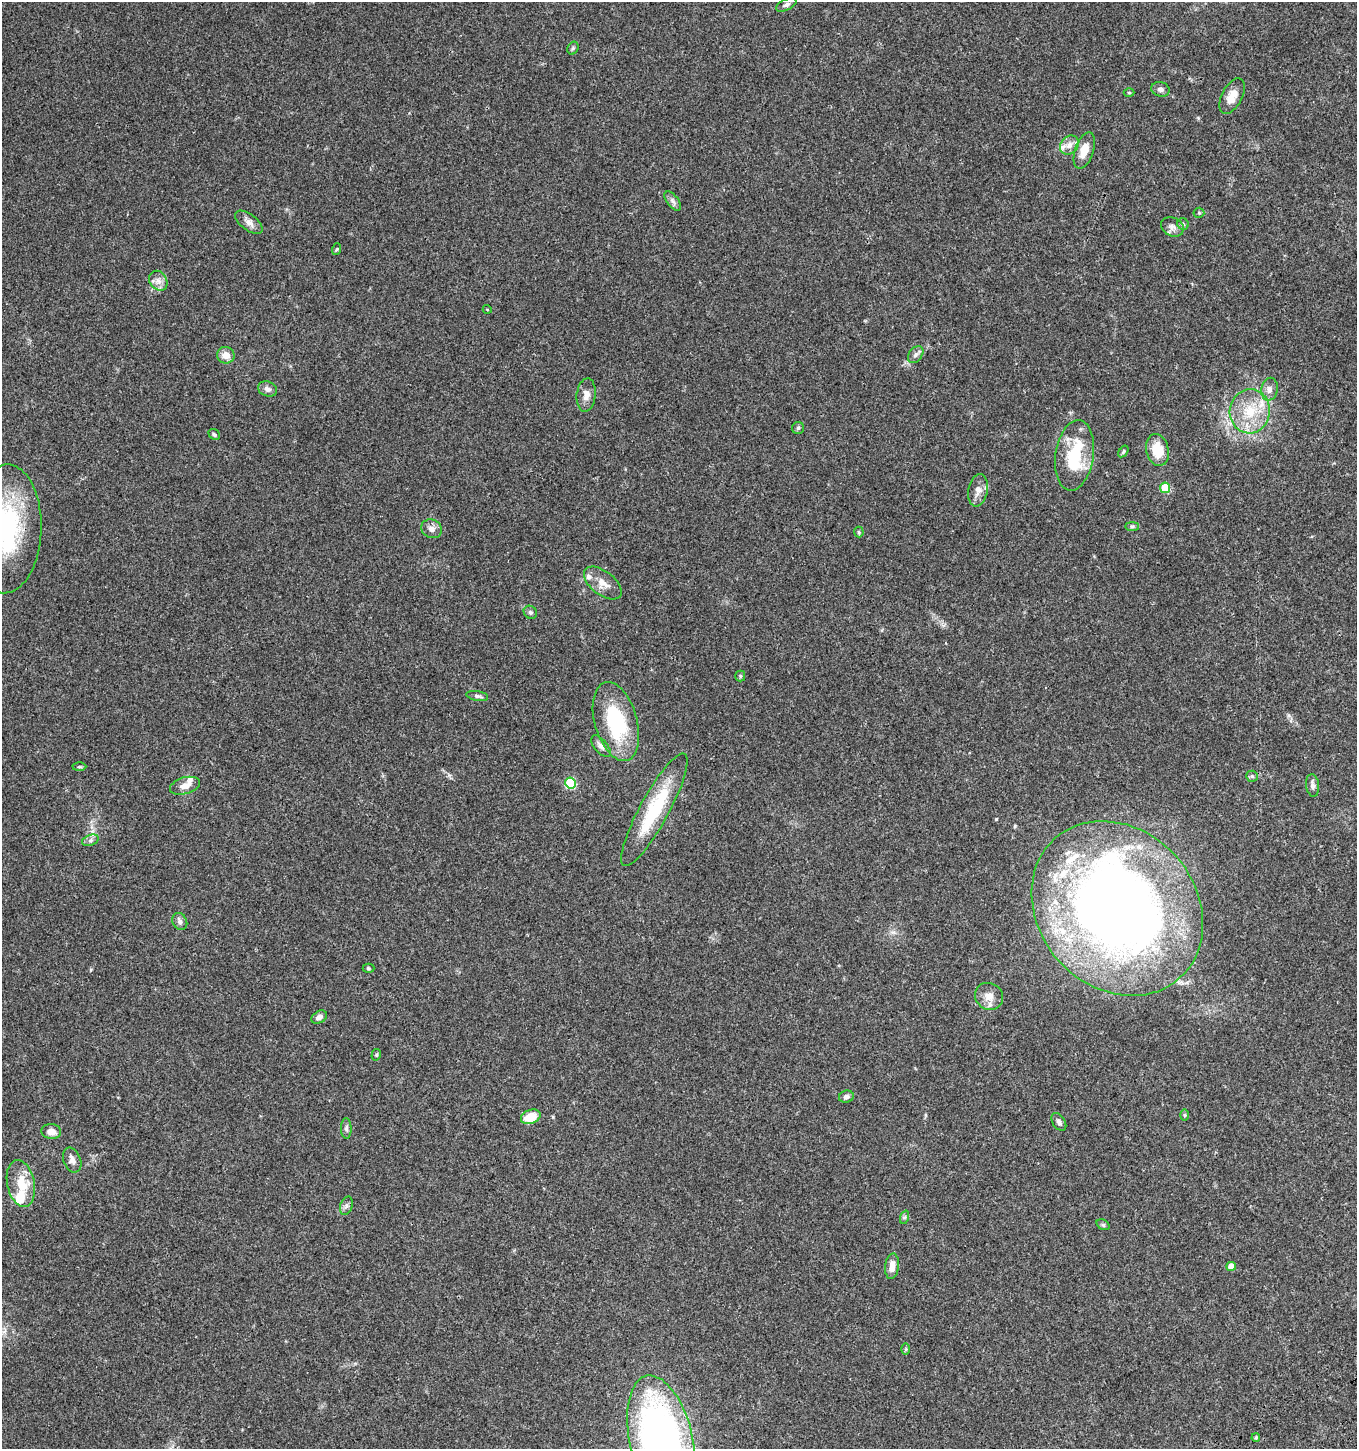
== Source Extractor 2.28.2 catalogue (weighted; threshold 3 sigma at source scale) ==
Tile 6 of 4 x 4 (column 2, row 2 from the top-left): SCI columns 1533-2887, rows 3004-4450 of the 5835 x 6003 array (HDU 1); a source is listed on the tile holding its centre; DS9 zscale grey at full resolution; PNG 1359 x 1451 px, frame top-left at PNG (2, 2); each listed source drawn as its Kron ellipse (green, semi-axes under 4 px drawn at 4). Shown black and unused: <1% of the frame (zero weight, under 3 of 4 exposures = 6% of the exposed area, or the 3 px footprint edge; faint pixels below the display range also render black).
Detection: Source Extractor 2.28.2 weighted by HDU 2 'WHT'; one run over the whole footprint, this tile lists its part. Background 0.0364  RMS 0.0035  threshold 0.0156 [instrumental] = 3 sigma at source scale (4.5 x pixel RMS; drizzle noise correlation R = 1.50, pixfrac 1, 0.0396/0.0396 arcsec/px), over >= 5 px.
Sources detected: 77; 1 inside a brighter object's white glare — neither listed nor drawn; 9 inside a brighter listed object's ellipse — not listed separately; the other 67 listed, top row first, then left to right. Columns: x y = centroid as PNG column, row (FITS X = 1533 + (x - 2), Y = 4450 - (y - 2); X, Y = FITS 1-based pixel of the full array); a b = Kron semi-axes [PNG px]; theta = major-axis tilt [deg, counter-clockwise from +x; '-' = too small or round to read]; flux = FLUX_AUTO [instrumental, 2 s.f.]
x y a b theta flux
786 5 11 5 27 1.2
573 48 7 5 62 0.58
1160 89 9 7 -17 1.4
1129 93 5 3 - 0.36
1232 96 19 10 63 4.2
1069 145 10 8 48 2.3
1084 151 19 9 71 4.7
673 201 11 6 -53 1.3
1199 213 5 5 - 0.46
249 222 16 8 -38 2.2
1183 224 6 5 - 0.61
1172 227 12 9 -25 1.9
337 249 6 4 70 0.39
158 281 10 8 -55 2.2
487 309 4 3 - 0.24
226 355 9 8 - 3.2
916 355 9 6 51 1.2
267 389 10 7 -23 1.4
1269 389 11 8 78 1.8
586 395 17 9 84 2.7
1250 411 22 20 82 12
798 428 6 6 - 0.62
214 434 6 5 - 0.6
1157 450 16 11 -76 7.9
1123 451 6 4 53 0.51
1074 455 35 19 81 19
1165 488 5 5 - 12
978 490 16 9 79 2.6
1132 526 7 4 0 0.6
6 529 64 35 88 51
432 529 11 9 -26 1.9
859 532 5 5 - 0.48
603 583 22 12 -38 4
530 612 7 6 - 0.79
740 676 5 5 - 0.43
477 696 11 5 -10 0.92
616 721 40 21 -74 27
601 746 13 6 -50 1.7
79 767 7 3 1 0.45
1252 776 6 5 - 0.62
570 783 5 5 - 24
185 786 15 8 16 2.7
1313 786 11 6 -83 1.3
654 810 63 14 61 23
90 840 8 5 20 1
1117 908 94 79 -48 350
180 921 9 7 -61 1.3
368 968 6 4 -1 0.48
989 996 14 13 - 3.7
319 1017 8 6 32 1.8
376 1055 6 4 75 0.54
846 1097 7 6 - 1.2
1185 1115 6 4 90 0.43
531 1117 10 7 20 7.4
1059 1122 10 6 -58 1.2
346 1128 10 5 -89 0.92
51 1131 10 7 -5 2.9
72 1160 13 8 -69 1.9
21 1183 24 13 -79 8.3
346 1206 9 6 71 1
905 1217 7 4 71 0.58
1103 1225 7 5 -31 0.58
892 1266 13 6 84 3.1
1231 1266 4 4 - 3.8
906 1349 6 4 89 0.44
1256 1438 4 3 - 0.5
661 1441 67 31 -77 190
Isophote crosses this tile's border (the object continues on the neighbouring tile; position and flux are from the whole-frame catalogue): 2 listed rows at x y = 6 529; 661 1441